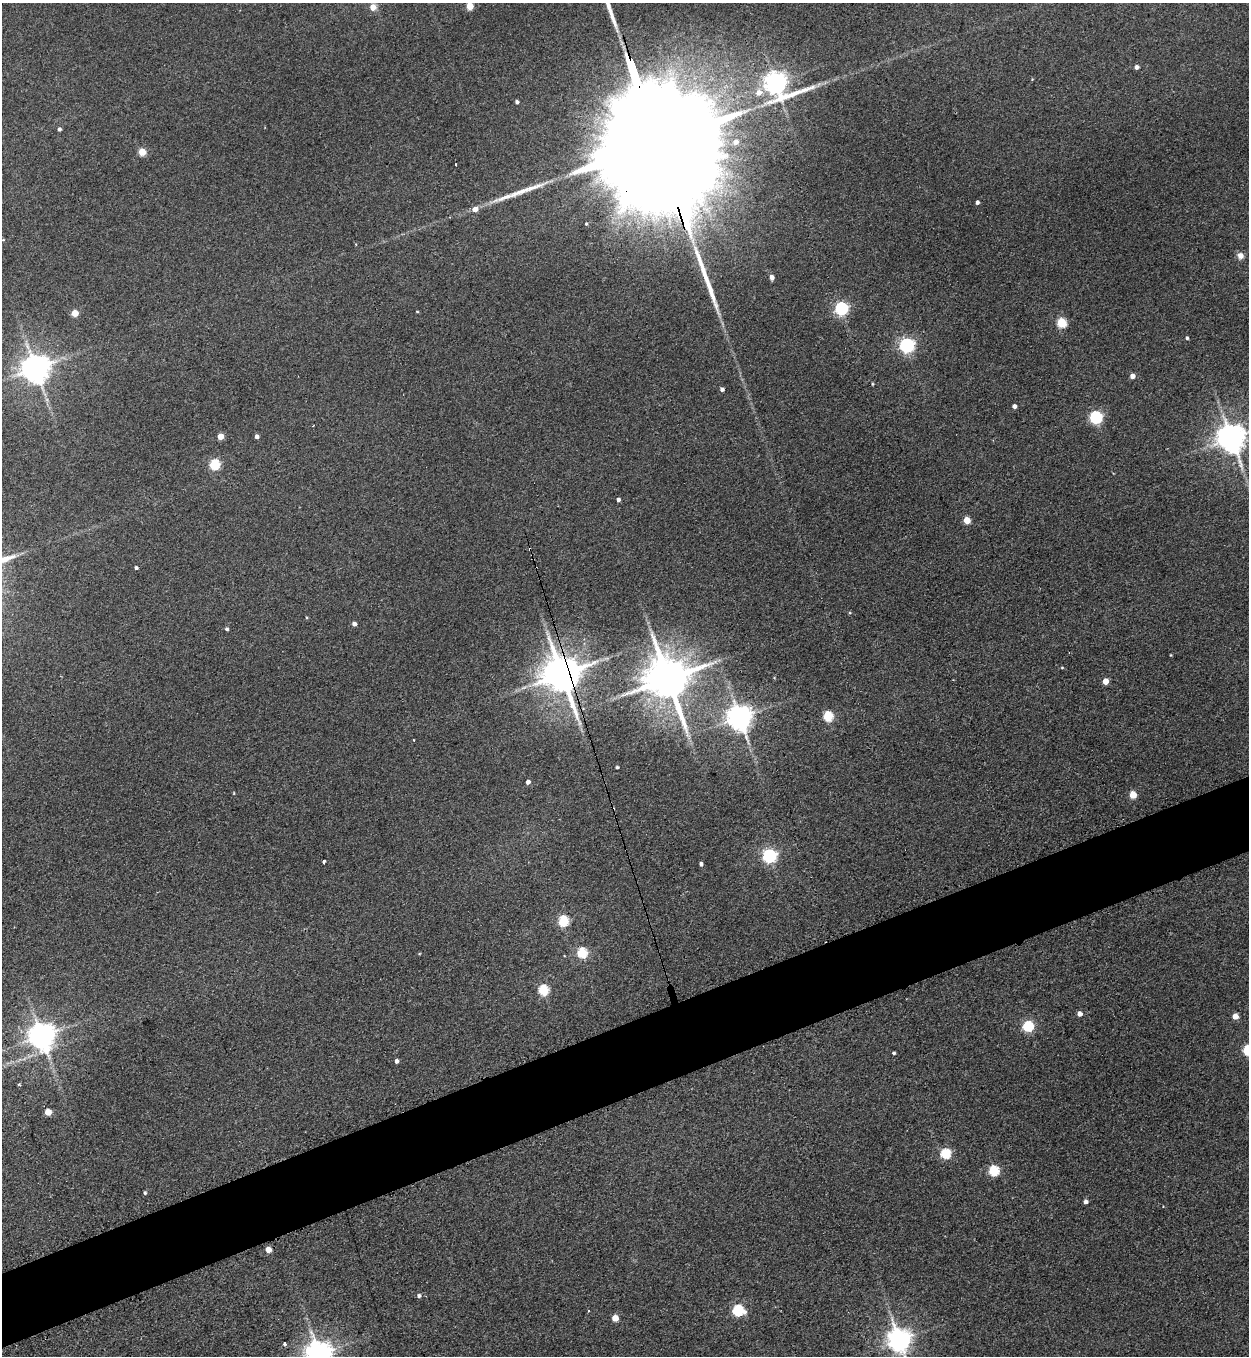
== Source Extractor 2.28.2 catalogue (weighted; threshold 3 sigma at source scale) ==
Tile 7 of 4 x 4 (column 3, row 2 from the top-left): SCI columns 2773-4019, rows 2728-4081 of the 5416 x 5455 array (HDU 1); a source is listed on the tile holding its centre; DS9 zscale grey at full resolution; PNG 1251 x 1358 px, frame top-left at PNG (2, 3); no overlay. Shown black and unused: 6% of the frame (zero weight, under 3 of 4 exposures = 3% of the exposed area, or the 3 px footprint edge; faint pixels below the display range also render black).
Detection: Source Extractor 2.28.2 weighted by HDU 2 'WHT'; one run over the whole footprint, this tile lists its part. Background 0.189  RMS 0.0084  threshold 0.0377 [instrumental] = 3 sigma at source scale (4.5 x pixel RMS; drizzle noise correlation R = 1.50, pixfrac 1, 0.05/0.05 arcsec/px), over >= 5 px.
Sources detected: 79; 1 inside a brighter object's white glare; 2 cosmic-ray / hot-pixel residue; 2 long thin detections or spike segments (spike, bleed or trail) — not listed; the other 74 listed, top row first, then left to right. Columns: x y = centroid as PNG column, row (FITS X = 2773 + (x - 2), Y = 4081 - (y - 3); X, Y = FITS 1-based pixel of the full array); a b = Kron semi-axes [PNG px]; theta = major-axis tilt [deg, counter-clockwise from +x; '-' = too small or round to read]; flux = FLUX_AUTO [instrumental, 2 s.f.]
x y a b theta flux
470 6 5 5 - 21
373 7 5 5 - 9.7
1136 67 5 4 - 2.7
776 83 11 8 -26 660
759 93 7 6 - 7.1
517 102 4 3 - 2.2
59 129 4 4 - 2
736 142 6 6 - 4.1
658 146 98 23 -72 86000
142 152 5 5 - 22
977 202 4 3 - 2.3
475 209 6 6 - 5.5
586 224 4 3 - 0.96
3 240 4 2 - 0.53
356 244 3 3 - 0.82
1240 256 8 7 - 4.8
771 277 5 5 - 4.7
841 308 6 5 - 160
417 312 4 3 - 0.7
75 313 4 4 - 18
1061 323 5 5 - 48
1187 338 4 3 - 1.2
906 345 6 6 - 230
35 369 8 8 - 1300
1132 376 4 4 - 5.2
872 384 4 3 - 0.79
722 389 4 4 - 2.6
1014 406 4 4 - 3.3
1096 417 6 6 - 120
220 436 4 4 - 13
257 436 4 4 - 3.3
1231 438 9 8 - 1300
214 464 5 5 - 67
618 500 4 3 - 2.7
967 520 5 4 - 17
530 549 3 3 - 1.4
136 568 4 3 - 1.8
354 624 4 4 - 3.6
227 629 4 4 - 1.5
1171 655 4 3 - 0.63
1062 668 4 3 - 0.76
562 674 12 10 -67 2600
668 679 14 12 -68 3800
1105 681 4 4 - 11
828 716 5 5 - 52
739 718 8 7 - 920
617 767 3 3 - 1.3
528 782 4 4 - 3.4
1133 795 5 4 - 20
769 856 6 6 - 190
324 862 4 3 - 3.6
701 864 4 3 - 2.1
563 921 5 5 - 64
582 953 5 5 - 68
543 990 5 5 - 59
1080 1014 5 4 - 4.6
1235 1016 4 4 - 9.7
1028 1026 5 5 - 77
41 1036 8 8 - 1000
1248 1050 5 5 - 63
894 1053 3 3 - 1.4
396 1061 4 3 - 3.2
48 1112 4 4 - 16
945 1153 5 5 - 66
994 1171 5 5 - 66
145 1193 4 4 - 1.2
1086 1202 4 4 - 3.7
268 1250 4 4 - 11
419 1296 5 5 - 2.1
738 1310 6 5 - 82
615 1318 4 4 - 15
899 1340 8 7 - 730
285 1344 4 3 - 3
319 1354 8 8 - 1000
Overlapping masked pixels (flux is a lower limit): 3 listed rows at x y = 658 146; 530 549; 562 674
Isophote crosses this tile's border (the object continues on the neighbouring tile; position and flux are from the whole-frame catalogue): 4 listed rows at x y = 470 6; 1231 438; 1248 1050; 319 1354